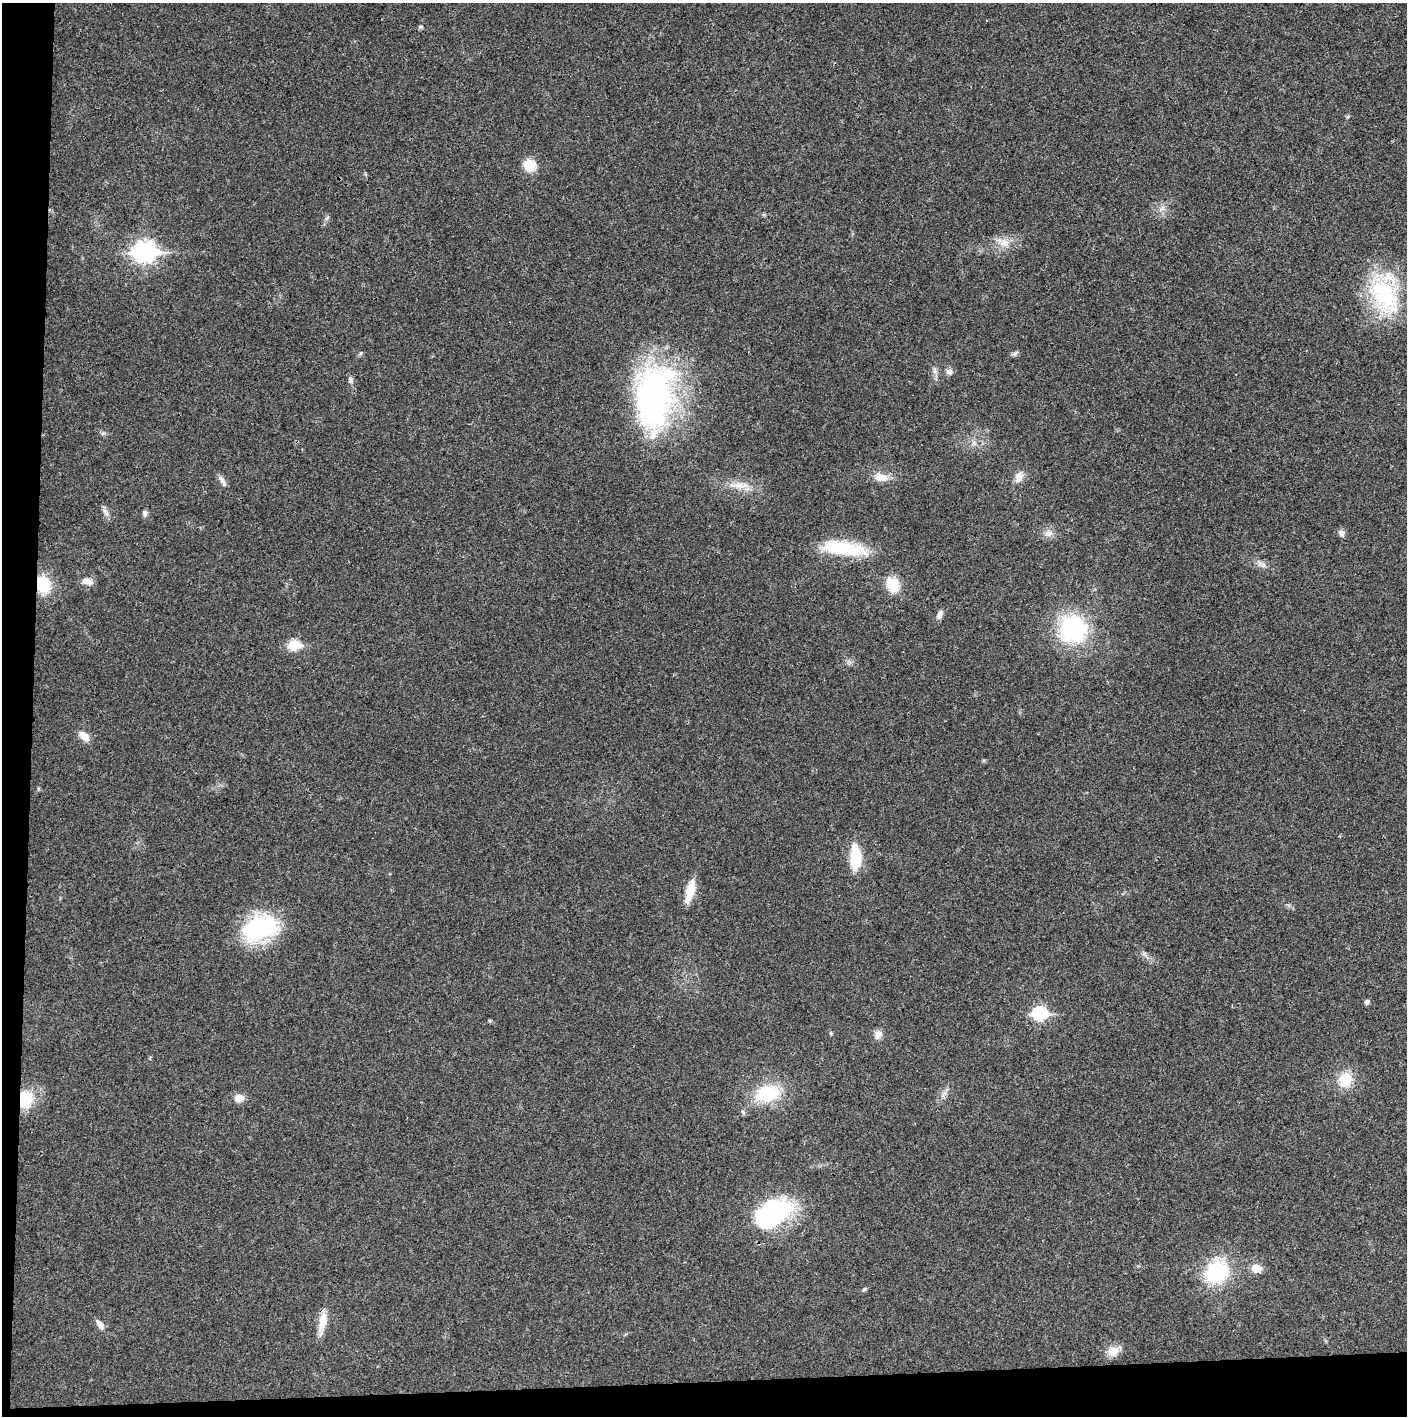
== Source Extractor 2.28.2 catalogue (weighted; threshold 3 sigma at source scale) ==
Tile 7 of 3 x 3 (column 1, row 3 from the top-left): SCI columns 18-1422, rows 5-1418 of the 4234 x 4247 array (HDU 1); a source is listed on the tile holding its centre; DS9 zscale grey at full resolution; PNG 1409 x 1418 px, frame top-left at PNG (2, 3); no overlay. Shown black and unused: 5% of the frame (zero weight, under 3 of 4 exposures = <1% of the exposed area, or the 3 px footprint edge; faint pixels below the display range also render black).
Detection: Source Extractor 2.28.2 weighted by HDU 2 'WHT'; one run over the whole footprint, this tile lists its part. Background 0.0193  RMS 0.005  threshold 0.0224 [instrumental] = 3 sigma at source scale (4.5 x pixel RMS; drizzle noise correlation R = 1.50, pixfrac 1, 0.05/0.05 arcsec/px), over >= 5 px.
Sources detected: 44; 1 inside a brighter object's white glare — not listed; the other 43 listed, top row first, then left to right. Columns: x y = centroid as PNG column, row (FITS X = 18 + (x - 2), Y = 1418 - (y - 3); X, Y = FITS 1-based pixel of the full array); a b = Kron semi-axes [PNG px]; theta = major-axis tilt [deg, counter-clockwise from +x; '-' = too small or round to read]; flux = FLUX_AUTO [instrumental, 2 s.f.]
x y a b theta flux
530 165 16 15 - 6.8
1004 242 14 10 9 4.9
144 251 10 8 1 240
1384 294 50 32 -59 44
361 353 6 4 72 0.62
1015 354 6 6 - 1.1
949 372 9 7 -33 1.9
350 379 11 5 -67 1.4
654 397 78 43 83 120
974 443 7 4 -71 1.1
881 477 20 10 -6 5.2
1019 477 14 10 78 3.8
222 481 18 5 -58 2.2
738 485 16 8 -4 4.9
105 512 12 6 -53 1.9
145 513 7 5 -89 1.5
1048 533 12 6 2 2.3
1341 533 8 7 - 1.8
843 549 53 14 -9 27
88 581 15 8 -14 2.9
43 584 16 14 -72 16
892 585 14 11 -62 13
939 615 12 6 69 2.2
1073 629 21 20 - 60
294 645 6 6 - 30
84 736 11 7 -41 5.4
855 858 28 11 89 18
690 891 26 8 76 9.4
260 927 40 25 17 47
1367 1002 5 5 - 1.7
1040 1014 7 6 - 58
878 1035 12 8 70 2.7
1345 1080 14 12 60 12
767 1093 22 14 13 26
239 1098 6 5 - 9.7
25 1099 18 15 -90 14
770 1214 50 24 22 48
1256 1268 6 5 - 13
1217 1272 25 20 35 34
864 1289 6 4 20 0.64
322 1321 24 10 79 7.2
100 1325 12 6 -52 2.9
1113 1351 14 12 4 5.1
Overlapping masked pixels (flux is a lower limit): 2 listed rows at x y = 43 584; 25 1099
Unlisted compact peaks at least as high as the median listed source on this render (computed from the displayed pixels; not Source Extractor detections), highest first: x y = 420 27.